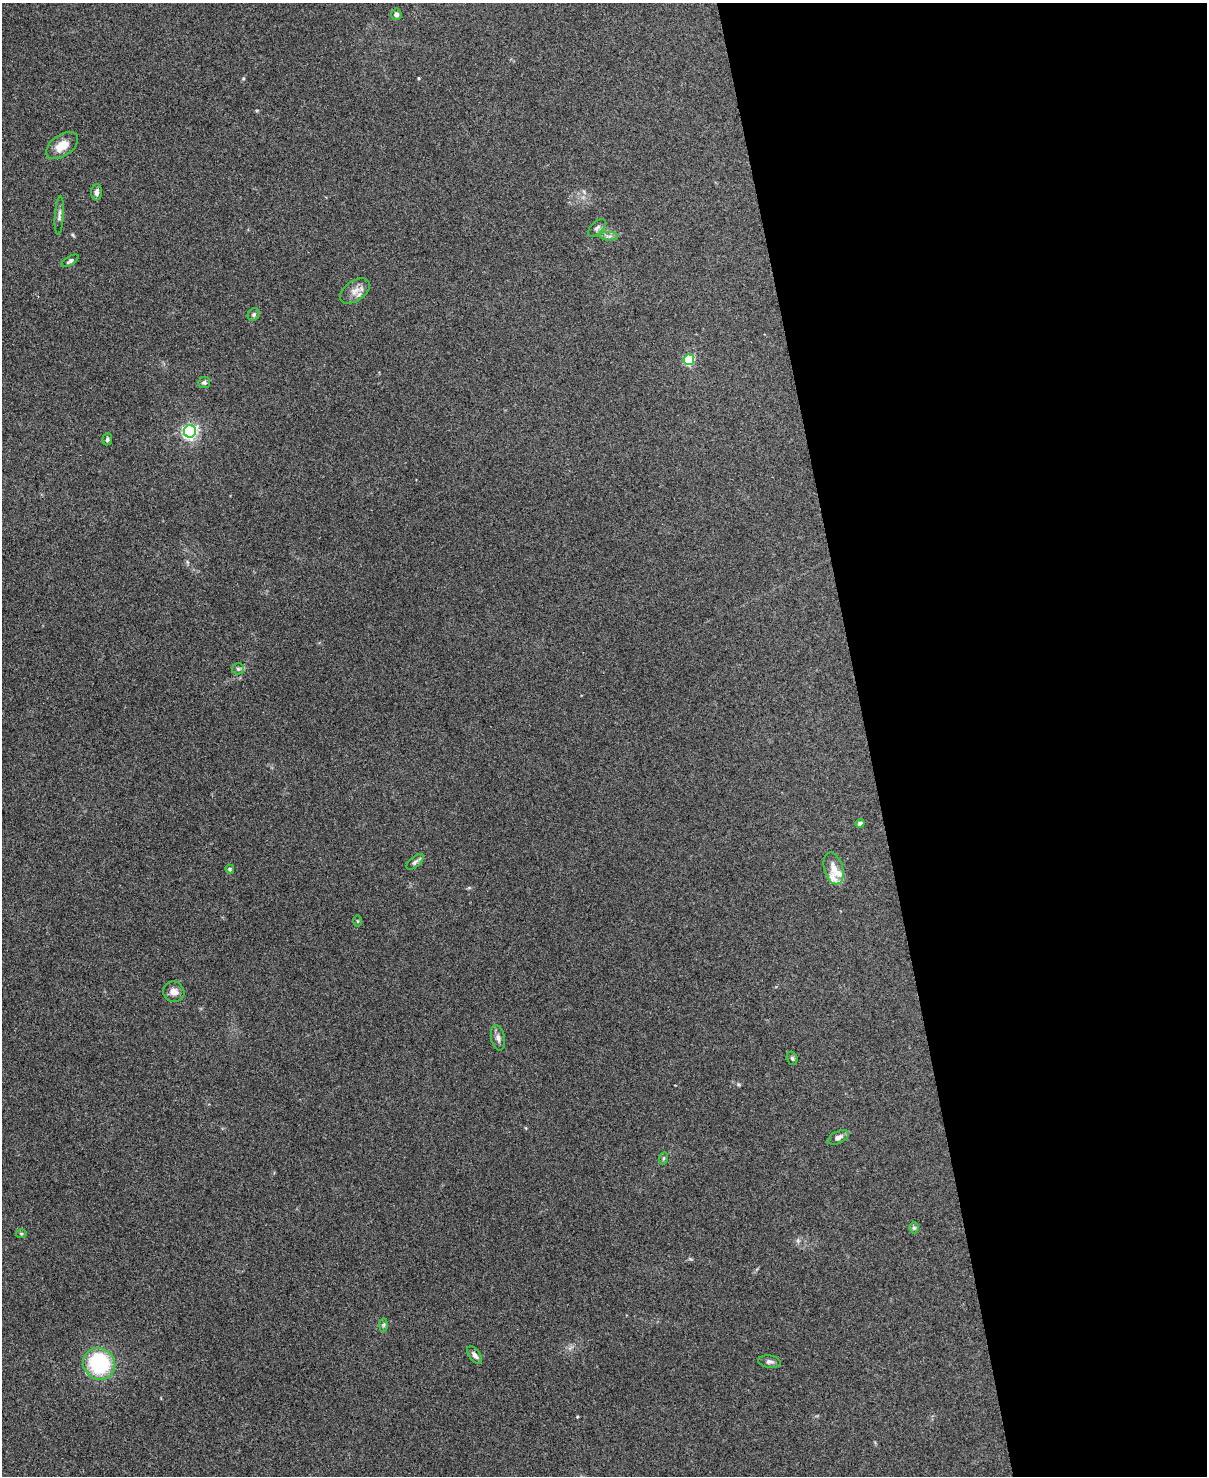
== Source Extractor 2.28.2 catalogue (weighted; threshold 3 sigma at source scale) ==
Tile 8 of 4 x 3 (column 4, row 2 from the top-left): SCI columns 3625-4829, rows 1613-3086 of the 4836 x 4812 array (HDU 1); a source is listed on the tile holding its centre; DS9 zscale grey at full resolution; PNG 1209 x 1478 px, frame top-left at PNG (2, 3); each listed source drawn as its Kron ellipse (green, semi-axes under 4 px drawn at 4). Shown black and unused: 28% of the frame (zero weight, under 3 of 4 exposures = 1% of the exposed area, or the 3 px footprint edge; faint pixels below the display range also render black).
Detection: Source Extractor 2.28.2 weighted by HDU 2 'WHT'; one run over the whole footprint, this tile lists its part. Background 0.349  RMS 0.01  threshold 0.045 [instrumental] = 3 sigma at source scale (4.5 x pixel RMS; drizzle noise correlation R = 1.50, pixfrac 1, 0.05/0.05 arcsec/px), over >= 5 px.
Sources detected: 32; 2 inside a brighter listed object's ellipse — not listed separately; the other 30 listed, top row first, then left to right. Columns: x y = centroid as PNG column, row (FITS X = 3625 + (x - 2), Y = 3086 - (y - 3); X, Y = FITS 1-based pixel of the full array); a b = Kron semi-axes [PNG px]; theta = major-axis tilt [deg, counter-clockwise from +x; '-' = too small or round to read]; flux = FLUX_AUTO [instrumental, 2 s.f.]
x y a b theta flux
396 14 6 5 - 3.9
62 146 18 10 36 15
96 192 8 5 87 3.7
59 215 19 4 86 3.5
597 228 11 6 44 2.8
609 236 9 3 -4 2.3
70 261 9 4 31 2.3
355 291 17 10 36 8.6
254 314 6 5 - 2.1
689 360 5 5 - 83
204 383 6 5 - 1.8
190 431 6 6 - 260
107 439 6 5 - 2.3
238 669 6 5 - 1.8
860 823 4 4 - 4
415 862 10 5 40 2.6
834 868 16 9 -74 10
230 869 4 4 - 1.3
358 921 5 3 - 1
174 992 11 10 - 7.1
498 1038 13 7 -79 4.4
792 1058 7 5 -73 1.8
838 1137 11 6 25 5
664 1158 6 4 70 1.4
914 1228 5 5 - 1.6
21 1234 5 3 - 0.99
383 1325 7 4 89 1.9
475 1355 10 5 -52 4
770 1362 11 6 -7 3.3
99 1364 16 15 - 88